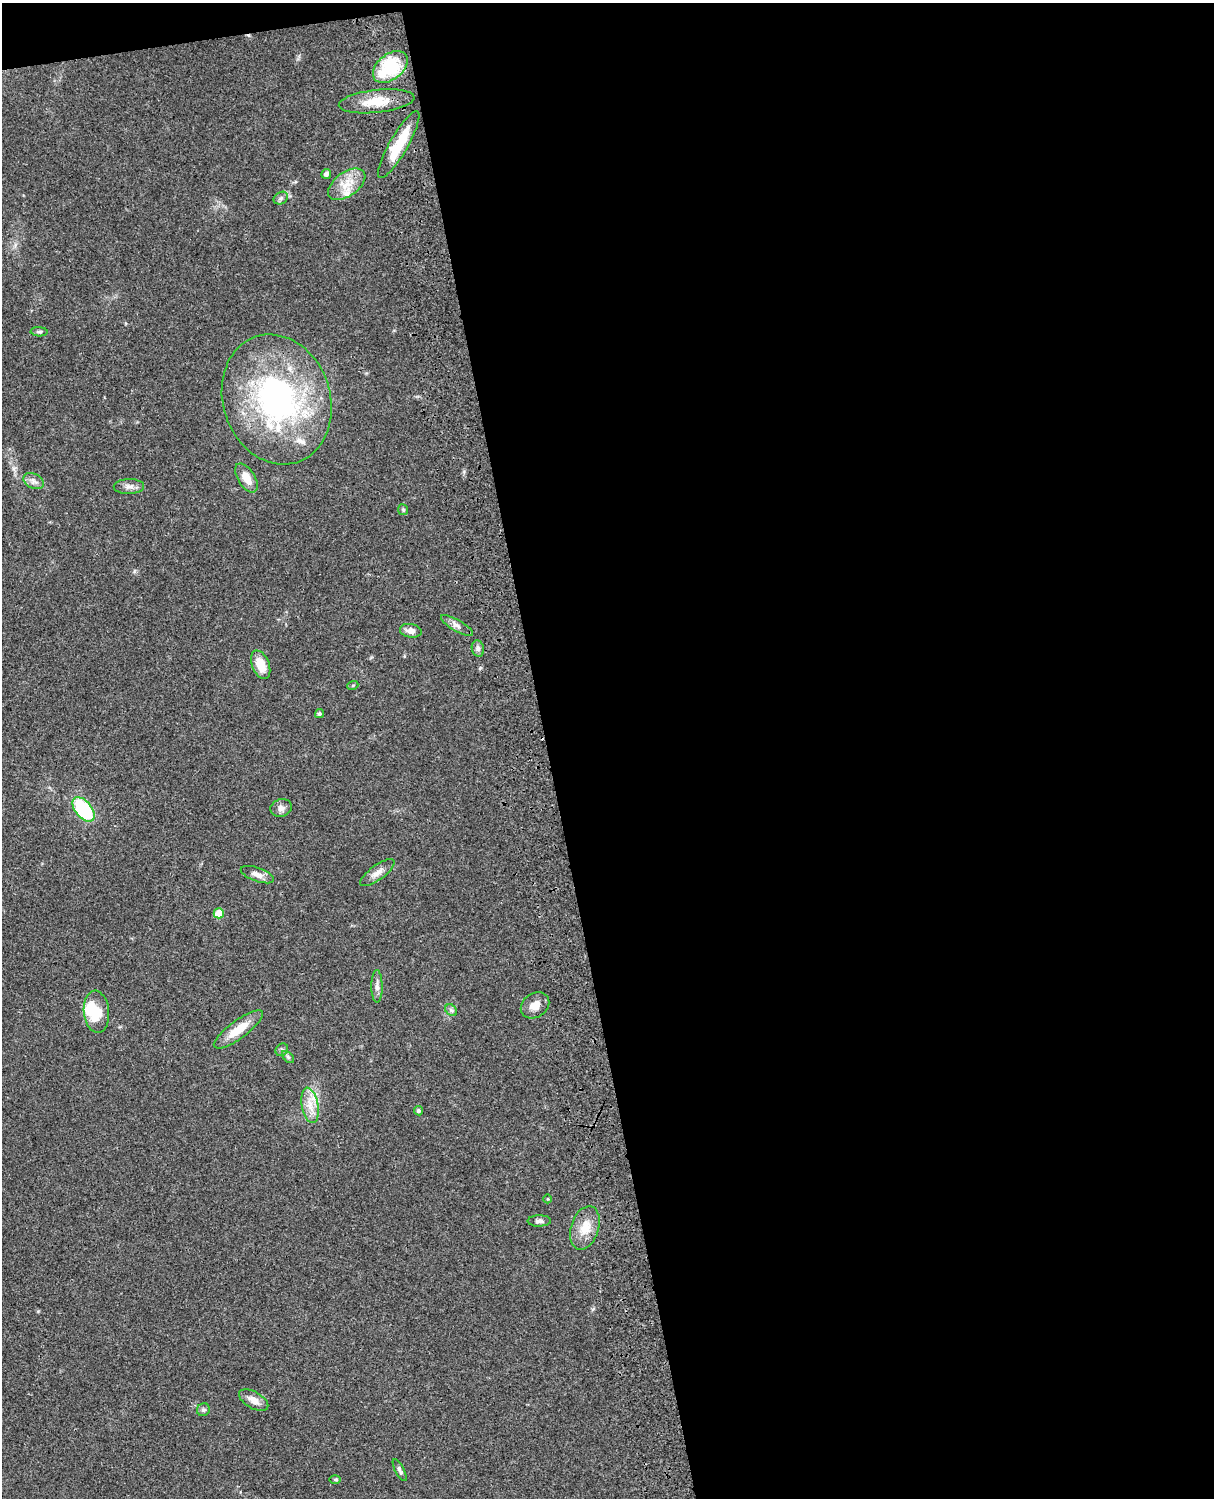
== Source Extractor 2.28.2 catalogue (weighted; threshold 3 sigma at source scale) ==
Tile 4 of 4 x 3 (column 4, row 1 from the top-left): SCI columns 3759-4970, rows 3268-4763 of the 5088 x 4925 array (HDU 1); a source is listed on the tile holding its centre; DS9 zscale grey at full resolution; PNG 1216 x 1500 px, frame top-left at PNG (2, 3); each listed source drawn as its Kron ellipse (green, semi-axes under 4 px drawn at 4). Shown black and unused: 56% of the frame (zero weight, under 3 of 4 exposures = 6% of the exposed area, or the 3 px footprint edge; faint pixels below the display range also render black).
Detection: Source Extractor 2.28.2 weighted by HDU 2 'WHT'; one run over the whole footprint, this tile lists its part. Background 0.0765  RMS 0.0057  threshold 0.0258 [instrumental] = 3 sigma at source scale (4.5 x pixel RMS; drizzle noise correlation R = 1.50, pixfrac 1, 0.05/0.05 arcsec/px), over >= 5 px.
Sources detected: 44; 1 inside a brighter object's white glare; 1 cosmic-ray / hot-pixel residue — neither listed nor drawn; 3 inside a brighter listed object's ellipse — not listed separately; the other 39 listed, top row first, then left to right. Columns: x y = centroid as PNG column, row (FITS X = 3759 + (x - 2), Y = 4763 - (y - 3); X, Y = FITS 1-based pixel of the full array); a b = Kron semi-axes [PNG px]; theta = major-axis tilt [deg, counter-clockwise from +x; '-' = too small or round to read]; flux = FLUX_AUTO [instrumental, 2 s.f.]
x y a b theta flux
390 67 20 12 39 34
377 101 38 11 6 14
399 145 38 9 60 18
326 174 5 4 - 1.8
347 184 21 12 36 9.9
281 198 8 6 29 1.5
39 332 8 4 -3 1.1
277 399 66 53 -71 140
246 478 16 8 -58 8.1
34 481 11 7 -28 2.5
129 486 15 7 1 3.2
403 510 5 5 - 0.76
457 626 18 5 -30 2.7
411 631 11 7 -8 3.3
478 649 8 6 -75 1.8
261 665 15 8 -68 9.4
353 685 5 3 - 0.55
319 714 5 4 - 0.94
281 808 11 9 15 2.8
83 809 14 8 -51 47
377 873 20 7 36 4.2
257 875 17 7 -19 3.8
219 913 5 5 - 13
377 986 16 5 -89 2.7
535 1005 15 12 34 5.5
451 1010 7 5 -45 1.2
96 1012 21 12 -84 15
238 1029 30 9 36 12
282 1050 7 6 - 1.4
288 1057 7 4 -45 1.1
310 1105 18 8 -79 7.1
418 1111 4 4 - 1
548 1199 4 3 - 0.48
539 1221 11 5 1 1.9
585 1228 22 13 72 9.9
254 1400 16 8 -30 4.9
203 1410 7 6 - 1.4
400 1470 12 4 -62 1.6
335 1479 6 4 -1 0.72